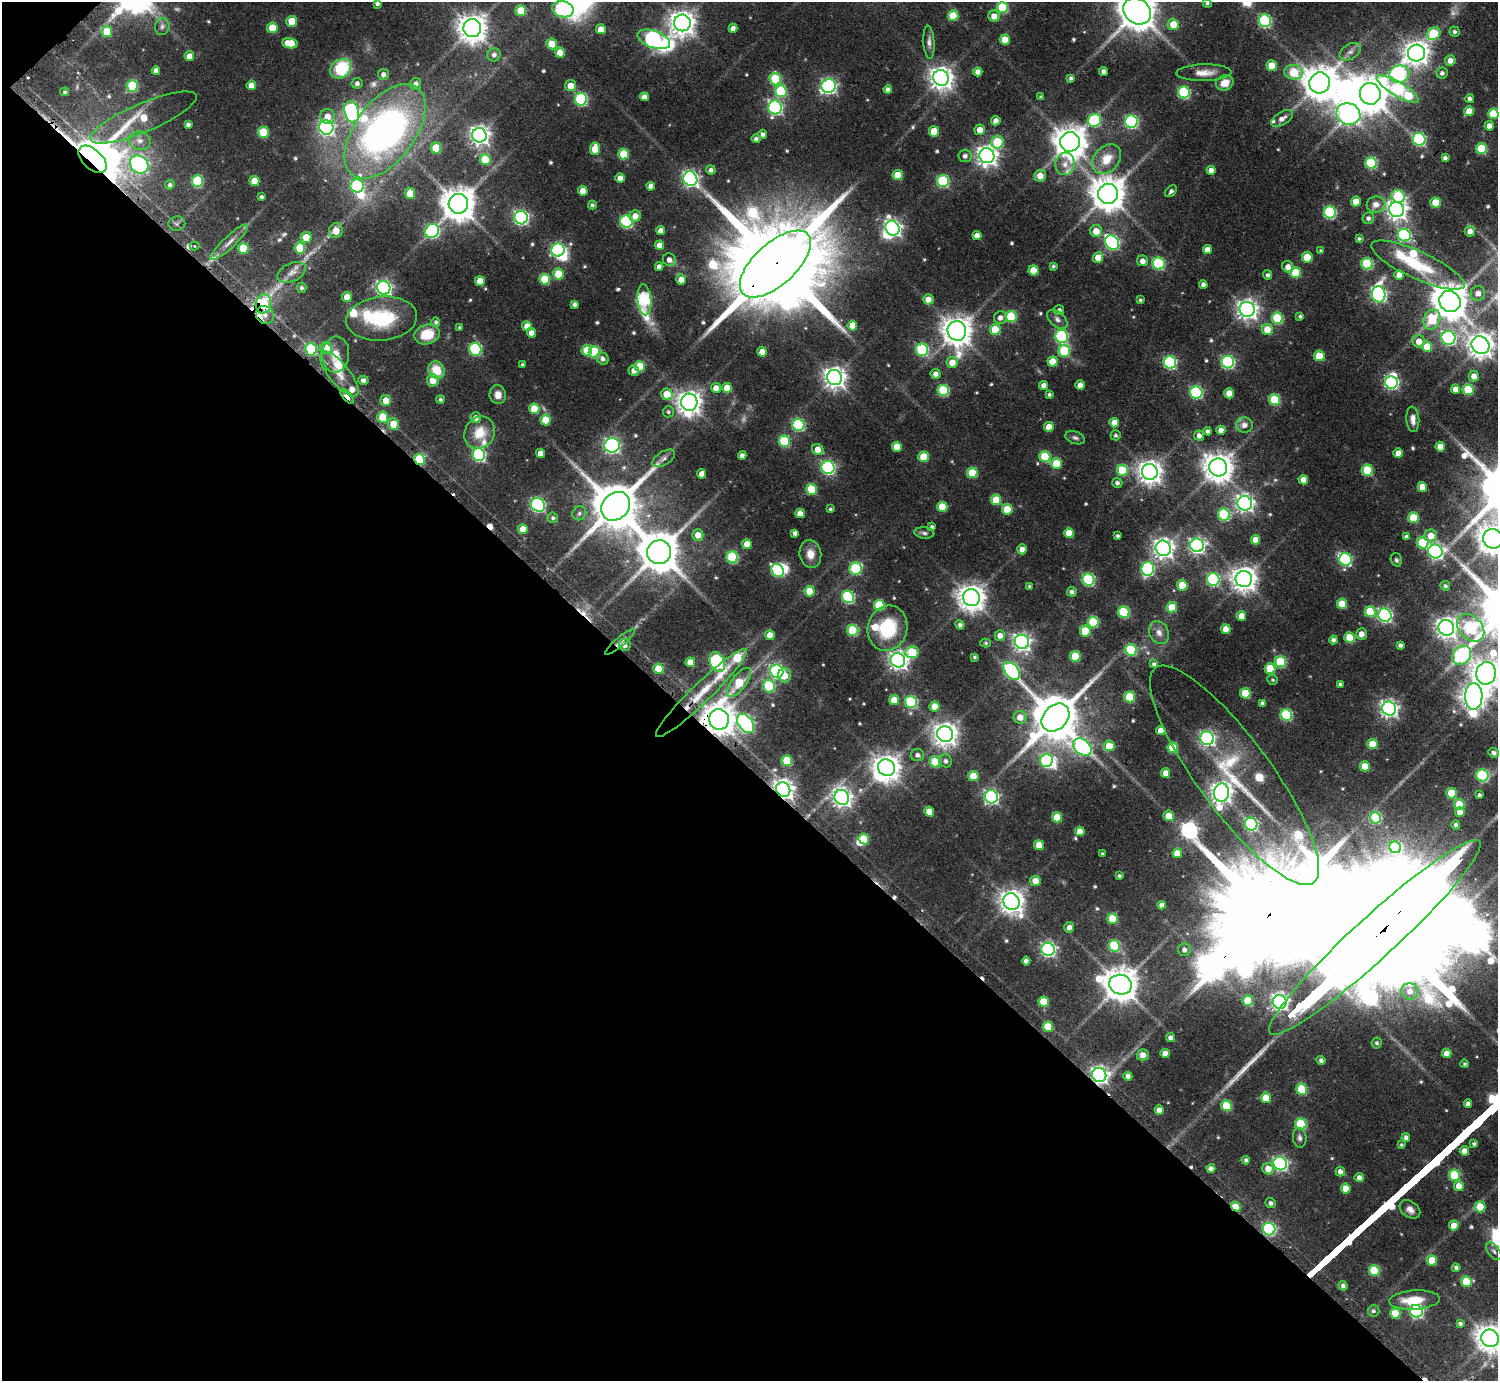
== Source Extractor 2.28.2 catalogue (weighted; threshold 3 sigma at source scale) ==
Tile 9 of 4 x 4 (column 1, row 3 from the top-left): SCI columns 404-1899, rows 1894-3272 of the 6404 x 6404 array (HDU 1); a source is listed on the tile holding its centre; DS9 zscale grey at full resolution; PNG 1500 x 1383 px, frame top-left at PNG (2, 2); each listed source drawn as its Kron ellipse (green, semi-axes under 4 px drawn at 4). Shown black and unused: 45% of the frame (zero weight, under 2 of 3 exposures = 2% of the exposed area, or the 3 px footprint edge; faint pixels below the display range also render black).
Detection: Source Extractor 2.28.2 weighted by HDU 2 'WHT'; one run over the whole footprint, this tile lists its part. Background 0.0672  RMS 0.0067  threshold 0.0301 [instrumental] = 3 sigma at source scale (4.5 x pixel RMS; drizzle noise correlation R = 1.50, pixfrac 1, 0.05/0.05 arcsec/px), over >= 5 px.
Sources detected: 604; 6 too faint to see at this stretch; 21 inside a brighter object's white glare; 9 cosmic-ray / hot-pixel residue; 2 long thin detections or spike segments (spike, bleed or trail) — neither listed nor drawn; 14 inside a brighter listed object's ellipse — not listed separately; of the other 552, all 500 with FLUX_AUTO >= 1.15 (the completeness limit of this list) listed and drawn (52 fainter detections not listed), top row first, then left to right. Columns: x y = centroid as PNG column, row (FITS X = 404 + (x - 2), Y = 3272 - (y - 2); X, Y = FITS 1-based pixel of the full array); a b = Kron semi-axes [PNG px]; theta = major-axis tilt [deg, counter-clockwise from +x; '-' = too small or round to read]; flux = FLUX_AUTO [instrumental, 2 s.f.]
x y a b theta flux
1207 3 4 4 - 1.3
377 4 4 4 - 1.9
1002 7 5 5 - 44
563 9 11 8 -12 85
521 11 5 5 - 22
1137 11 15 12 -38 2200
953 16 5 5 - 19
994 16 6 5 - 6.6
292 21 5 5 - 16
1265 21 6 6 - 82
682 23 8 8 - 710
1173 24 5 5 - 12
162 26 8 7 - 2.3
272 28 5 5 - 18
472 28 9 9 - 960
733 28 4 4 - 3.7
601 29 5 5 - 7.9
107 32 5 5 - 19
1455 32 5 5 - 1.8
1434 34 7 5 39 34
654 39 17 8 -20 160
1005 40 5 5 - 14
929 42 16 5 -86 3.2
290 43 8 5 -9 15
552 44 5 5 - 13
1350 52 11 7 31 4.1
560 53 5 5 - 9.6
1416 53 8 8 - 650
494 55 7 6 - 3
189 56 5 4 - 5.8
1450 61 5 5 - 5.2
1272 66 5 5 - 14
341 69 11 9 38 38
156 71 4 4 - 3.5
1104 71 4 4 - 3.5
978 72 4 4 - 4.1
1294 72 9 7 -9 34
1204 73 27 8 1 8
1442 73 5 5 - 2.5
383 74 5 5 - 3.1
1399 74 10 8 19 81
941 78 8 7 - 580
1071 78 4 4 - 1.9
775 79 6 5 - 42
357 83 5 5 - 2.6
1225 83 9 7 25 7.7
1320 83 10 10 - 1400
416 84 6 5 - 2.7
251 85 5 4 - 5.8
132 86 6 5 - 47
570 86 5 5 - 8.2
829 86 7 7 - 190
888 89 4 4 - 2.8
1398 89 24 7 -31 110
781 91 6 6 - 45
65 92 4 4 - 1.4
1184 92 6 6 - 69
1370 94 11 10 - 1700
644 97 4 4 - 4.8
1041 97 4 3 - 1.2
581 99 6 6 - 85
1470 99 4 4 - 2.7
775 107 7 6 - 160
1469 111 5 5 - 9.1
352 112 11 7 -77 200
1348 114 12 10 -20 280
1493 114 5 5 - 23
327 116 7 7 - 7.2
144 118 57 14 23 31
1282 118 12 6 32 4.5
1094 120 7 6 - 60
996 121 5 4 - 3.7
1131 122 6 6 - 100
188 125 4 4 - 2.3
1489 126 5 5 - 4.5
326 127 7 7 - 190
980 130 5 5 - 7.1
385 131 54 30 53 290
934 131 5 5 - 14
263 132 5 5 - 26
763 134 4 4 - 2.4
479 135 7 7 - 390
756 139 4 4 - 2.1
1419 139 6 6 - 98
140 141 11 9 -15 5.5
997 142 6 6 - 35
1070 142 10 10 - 1300
436 148 5 5 - 22
595 149 6 5 - 14
1481 149 5 5 - 36
624 154 5 5 - 26
965 156 6 6 - 2.9
987 156 7 7 - 450
1445 158 4 4 - 2.3
93 159 17 9 -42 1500
1107 159 16 12 50 14
485 160 5 5 - 27
1371 163 6 5 - 54
139 164 10 8 -41 200
1065 164 11 9 84 6.6
711 170 5 4 - 2.4
1211 170 4 4 - 3.9
898 175 5 5 - 15
1040 176 6 6 - 7.1
620 178 4 4 - 5.2
690 179 7 6 - 210
197 181 6 5 - 49
254 181 5 5 - 12
943 181 6 6 - 67
170 185 5 4 - 1.9
357 186 7 6 - 64
651 186 4 4 - 3.7
583 191 5 4 - 8.3
1171 191 7 4 45 2.3
410 193 5 5 - 14
1108 194 10 10 - 1500
1398 196 7 6 - 49
261 197 4 3 - 1.8
1356 202 5 5 - 9.5
1436 202 5 5 - 17
458 204 10 9 - 1500
1376 204 9 8 - 5.2
592 205 4 4 - 1.7
1397 210 7 7 - 420
1330 212 6 6 - 76
635 216 5 5 - 6.4
521 218 7 6 - 160
1368 218 6 5 - 2.2
626 222 6 6 - 88
177 223 8 7 - 2.5
892 228 8 6 -56 260
336 231 7 7 - 7.9
432 231 7 6 - 110
661 231 4 4 - 5.5
1096 231 6 6 - 8.9
1470 231 5 5 - 5.2
977 235 4 4 - 3.8
1404 235 6 6 - 96
306 237 5 5 - 14
1359 239 4 3 - 1.4
229 242 25 6 43 6.2
1112 242 8 6 -49 140
659 245 5 4 - 8.1
195 246 5 4 - 1.2
243 248 5 5 - 24
300 248 5 5 - 26
558 250 7 6 - 110
1207 250 4 4 - 5.9
1321 251 4 3 - 1.3
1098 257 5 5 - 10
1307 257 5 5 - 20
669 260 7 6 - 4.2
1143 261 5 5 - 4.4
1159 263 6 6 - 72
775 264 44 21 42 20000
1367 264 6 5 - 53
1418 265 51 13 -25 40
1053 266 4 3 - 1.5
659 267 4 4 - 3.7
1288 267 6 5 - 5.4
1033 270 5 5 - 13
292 272 15 9 24 5.9
1295 273 5 5 - 26
558 274 5 5 - 21
1268 275 4 4 - 2.1
1399 275 5 4 - 6.7
545 279 5 5 - 29
681 279 5 5 - 6.4
480 281 5 5 - 11
1203 285 4 4 - 3.2
302 288 5 4 - 1.8
384 288 7 6 - 200
1478 293 7 7 - 5.6
1379 294 8 7 - 200
347 297 5 5 - 9.9
928 299 5 5 - 6
644 300 16 7 -84 84
1140 300 3 3 - 1.2
1450 301 11 10 - 1800
264 304 10 7 80 38
575 304 4 4 - 2.4
1247 309 8 7 - 410
1059 310 5 5 - 2.6
265 315 9 8 - 5.6
1011 316 5 5 - 38
1300 316 4 3 - 1.3
382 318 35 22 6 41
1000 318 6 6 - 3.7
1277 318 6 5 - 44
1057 319 12 7 -41 3.2
1432 319 10 8 66 27
436 322 5 4 - 1.5
852 325 5 5 - 10
527 326 5 5 - 7.3
460 328 3 3 - 1.3
995 330 5 5 - 23
1267 330 5 5 - 13
957 331 10 9 - 1100
531 333 5 4 - 4.5
427 334 13 9 16 18
1062 336 6 6 - 90
1448 338 7 6 - 140
1419 341 6 6 - 7.7
1480 345 9 8 - 740
1427 346 5 5 - 14
326 348 6 5 - 17
311 349 6 5 - 47
475 349 6 6 - 75
587 350 5 5 - 17
922 350 6 6 - 76
1064 351 6 6 - 43
594 352 6 5 - 46
762 352 5 4 - 7.3
336 355 18 13 85 11
1319 356 5 5 - 18
603 359 6 5 - 3
1053 361 5 5 - 15
952 362 5 5 - 7.7
1170 362 6 6 - 100
1228 362 6 6 - 110
523 365 3 3 - 1.3
640 366 5 5 - 23
436 370 9 8 - 15
634 371 5 5 - 4.7
339 374 28 10 -51 12
936 374 5 5 - 4.1
1474 376 5 5 - 5.1
835 377 8 7 - 500
363 380 5 4 - 2.5
433 380 6 6 - 8.7
1391 382 6 6 - 120
1043 385 4 4 - 3.3
1080 385 5 4 - 5.5
716 388 5 5 - 5.8
727 388 5 5 - 9.2
1455 389 4 4 - 5.5
943 390 6 5 - 49
1468 390 5 5 - 28
1196 392 6 6 - 87
1229 393 5 5 - 9.1
667 394 6 5 - 14
1049 394 4 4 - 1.6
498 395 9 8 - 5.6
347 396 9 4 -47 12
386 400 5 5 - 8.8
440 400 4 4 - 1.5
1275 400 5 5 - 35
689 402 8 8 - 660
534 409 5 5 - 18
668 412 5 5 - 1.5
383 417 6 5 - 20
476 418 5 5 - 4
1413 419 13 6 -85 4.1
545 420 5 5 - 18
1114 423 5 4 - 9.4
393 424 5 5 - 13
798 425 6 6 - 72
1244 425 8 7 - 4.1
1049 427 5 5 - 10
1221 430 4 4 - 5.6
1208 431 4 4 - 2.4
480 433 17 14 54 15
1116 435 5 5 - 1.5
1199 436 5 5 - 3.3
1075 438 10 6 -19 2.1
784 441 6 5 - 46
612 445 7 7 - 200
897 447 5 5 - 10
1440 447 5 5 - 9.2
818 449 6 5 - 7.1
540 453 4 4 - 5.7
1398 453 5 4 - 7.1
479 455 6 6 - 110
742 456 4 4 - 2.9
924 457 5 5 - 21
1045 457 5 5 - 36
664 458 12 6 33 3.3
419 459 5 5 - 37
1056 463 5 5 - 20
828 467 6 6 - 130
1218 467 9 9 - 1000
1122 470 6 5 - 30
1368 470 5 5 - 35
1150 472 8 7 - 630
972 473 5 5 - 26
702 474 4 4 - 6.2
1303 480 5 4 - 6.1
1117 483 5 5 - 2.3
1422 487 5 4 - 10
811 489 5 5 - 27
996 500 5 5 - 22
1245 503 7 7 - 290
538 505 7 6 - 140
615 506 16 13 45 3800
942 507 5 5 - 19
830 509 3 3 - 1.2
1007 509 5 5 - 20
579 513 7 6 - 2.1
800 513 5 4 - 5.9
1224 515 6 6 - 61
553 518 5 5 - 1.6
1413 518 5 5 - 25
932 527 4 4 - 2.1
523 529 5 4 - 11
795 533 4 4 - 2.9
924 533 10 5 -7 2.2
1069 533 5 5 - 15
698 535 5 5 - 7.7
1117 536 3 3 - 1.5
1431 536 6 6 - 8.9
1407 537 4 4 - 2.6
1493 539 10 9 - 1100
1256 540 4 4 - 8
1423 543 6 5 - 35
747 544 5 4 - 9.9
1197 545 7 6 - 210
1163 548 8 7 - 440
1022 549 5 5 - 4.6
1435 551 7 7 - 170
659 552 12 12 - 2400
810 554 14 11 -81 7.5
732 557 6 5 - 55
1345 559 6 6 - 74
1396 560 7 5 -72 1.5
856 569 6 6 - 64
1148 569 7 6 - 92
778 571 7 6 - 69
1244 579 8 8 - 710
1088 580 6 6 - 76
1213 580 6 6 - 88
1182 585 5 5 - 19
1029 586 4 3 - 1.2
1445 586 5 4 - 1.4
810 591 5 5 - 15
1072 592 5 4 - 2.2
848 597 6 6 - 80
972 598 8 8 - 830
1342 604 5 5 - 18
879 605 5 5 - 32
1172 607 5 5 - 20
1124 612 6 5 - 56
1370 612 5 5 - 28
1385 615 7 6 - 140
1241 616 5 5 - 6.3
1093 622 5 5 - 39
960 625 4 4 - 2.3
888 628 23 19 75 37
1446 628 8 7 - 430
1471 628 15 11 -46 77
1226 629 5 4 - 8.8
853 630 5 5 - 46
1085 631 5 5 - 20
1159 633 12 9 -66 4.6
1361 634 5 5 - 5.3
770 635 5 5 - 7.7
1000 636 5 5 - 5.1
1349 638 5 5 - 19
1333 640 4 4 - 2.4
620 642 19 4 40 4
1022 642 7 7 - 280
985 643 5 4 - 1.2
625 645 6 6 - 3.3
1400 645 4 4 - 2.2
1131 650 6 5 - 52
912 652 6 6 - 27
1462 655 10 8 47 90
1075 656 5 5 - 23
974 657 4 3 - 1.3
898 660 7 7 - 350
690 662 5 5 - 9.1
717 662 10 7 -66 110
1280 662 5 5 - 43
1154 664 4 4 - 1.7
658 669 5 5 - 15
1270 669 5 5 - 21
777 671 7 6 - 150
1012 671 10 6 -49 150
1486 673 11 10 - 1000
785 675 7 6 - 8.9
1273 680 5 5 - 1.2
739 682 17 7 53 23
1340 684 3 3 - 1.5
769 686 6 6 - 43
701 693 62 9 44 26
1245 693 5 5 - 22
1474 696 13 8 89 630
1130 697 5 5 - 33
894 700 5 5 - 15
911 702 6 6 - 64
1263 703 4 4 - 2.4
935 706 5 5 - 9.3
1389 709 7 6 - 280
1286 715 6 5 - 61
1020 717 6 6 - 7.2
1055 718 16 12 46 3500
719 719 10 10 - 1100
746 724 10 7 -55 200
1161 730 4 4 - 7
945 734 8 8 - 640
1207 738 7 6 - 170
1372 744 5 5 - 15
1109 746 5 5 - 15
1082 747 10 7 -38 170
1173 748 5 5 - 30
1494 753 5 4 - 3
917 755 7 6 - 2.9
1046 760 6 6 - 80
787 761 5 5 - 30
946 761 6 6 - 2.5
935 762 5 5 - 27
1365 766 5 5 - 13
887 768 9 8 - 830
1166 773 5 4 - 7.4
1234 775 133 36 -54 89
1482 775 6 6 - 70
973 776 5 5 - 18
783 790 7 7 - 440
1221 793 9 7 86 480
1451 793 5 5 - 21
1479 795 4 3 - 1.8
842 797 8 7 - 340
991 797 7 6 - 160
1459 804 5 5 - 20
929 812 5 5 - 11
1460 812 5 5 - 6.8
1169 816 5 5 - 9.5
1057 817 5 5 - 19
1375 818 5 5 - 53
1251 824 6 6 - 100
1456 825 5 4 - 2
1080 831 5 4 - 8
864 839 5 5 - 20
1039 845 5 5 - 13
1395 847 6 5 - 45
1177 853 5 5 - 8.6
1103 854 3 3 - 1.3
1119 876 3 3 - 1.3
1035 881 5 5 - 7.1
1011 902 8 8 - 660
1162 905 4 4 - 3
1112 919 5 5 - 27
1069 927 5 5 - 3.5
1375 937 142 21 43 75000
1114 946 6 5 - 51
1048 949 7 6 - 180
1184 950 6 6 - 2.8
1026 961 4 4 - 3.2
1121 985 11 10 - 1500
1410 991 8 8 - 5.5
1248 1001 5 5 - 25
1044 1002 5 5 - 20
1280 1002 7 7 - 250
1048 1027 5 5 - 18
1171 1038 5 4 - 3.1
1377 1043 5 5 - 1.8
1165 1053 4 4 - 5.5
1447 1053 5 4 - 6
1143 1055 6 5 - 4.2
1321 1060 4 4 - 2.2
1465 1064 4 4 - 1.3
1099 1075 7 7 - 270
1128 1076 4 4 - 3.7
1302 1089 5 5 - 37
1266 1098 5 5 - 14
1468 1104 4 4 - 2.6
1226 1106 5 5 - 28
1159 1110 4 4 - 5.5
1301 1124 6 5 - 42
1300 1138 10 7 -82 2.6
1406 1138 4 4 - 2.5
1474 1144 4 4 - 1.5
1401 1145 4 3 - 1.2
1464 1151 5 4 - 5.4
1246 1160 4 4 - 1.9
1280 1164 7 6 - 170
1211 1168 4 4 - 3.4
1268 1169 6 5 - 7.9
1340 1171 5 4 - 3.4
1455 1175 6 5 - 45
1359 1177 4 4 - 3.4
1459 1186 5 5 - 7.2
1346 1188 5 5 - 12
1271 1203 5 5 - 1.9
1236 1207 5 4 - 15
1480 1207 5 5 - 16
1410 1209 11 8 -35 4.1
1454 1225 5 5 - 8.4
1269 1229 6 6 - 99
1494 1251 10 5 -52 2.2
1432 1260 5 5 - 18
1456 1268 4 4 - 1.9
1374 1270 5 5 - 36
1466 1281 5 5 - 21
1343 1286 5 4 - 2.4
1415 1300 25 9 4 16
1373 1311 6 5 - 1.6
1416 1311 6 6 - 120
1395 1314 5 5 - 23
1460 1324 4 4 - 1.9
1490 1338 9 8 - 940
Overlapping masked pixels (flux is a lower limit): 16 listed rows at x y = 93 159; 775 264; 264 304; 311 349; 347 396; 419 459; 620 642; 701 693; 1474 696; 719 719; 1234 775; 783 790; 1375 937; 1099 1075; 1236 1207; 1269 1229
Isophote crosses this tile's border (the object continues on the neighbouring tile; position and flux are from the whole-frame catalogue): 6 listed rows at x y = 563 9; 1137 11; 1493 539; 1486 673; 1375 937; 1490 1338